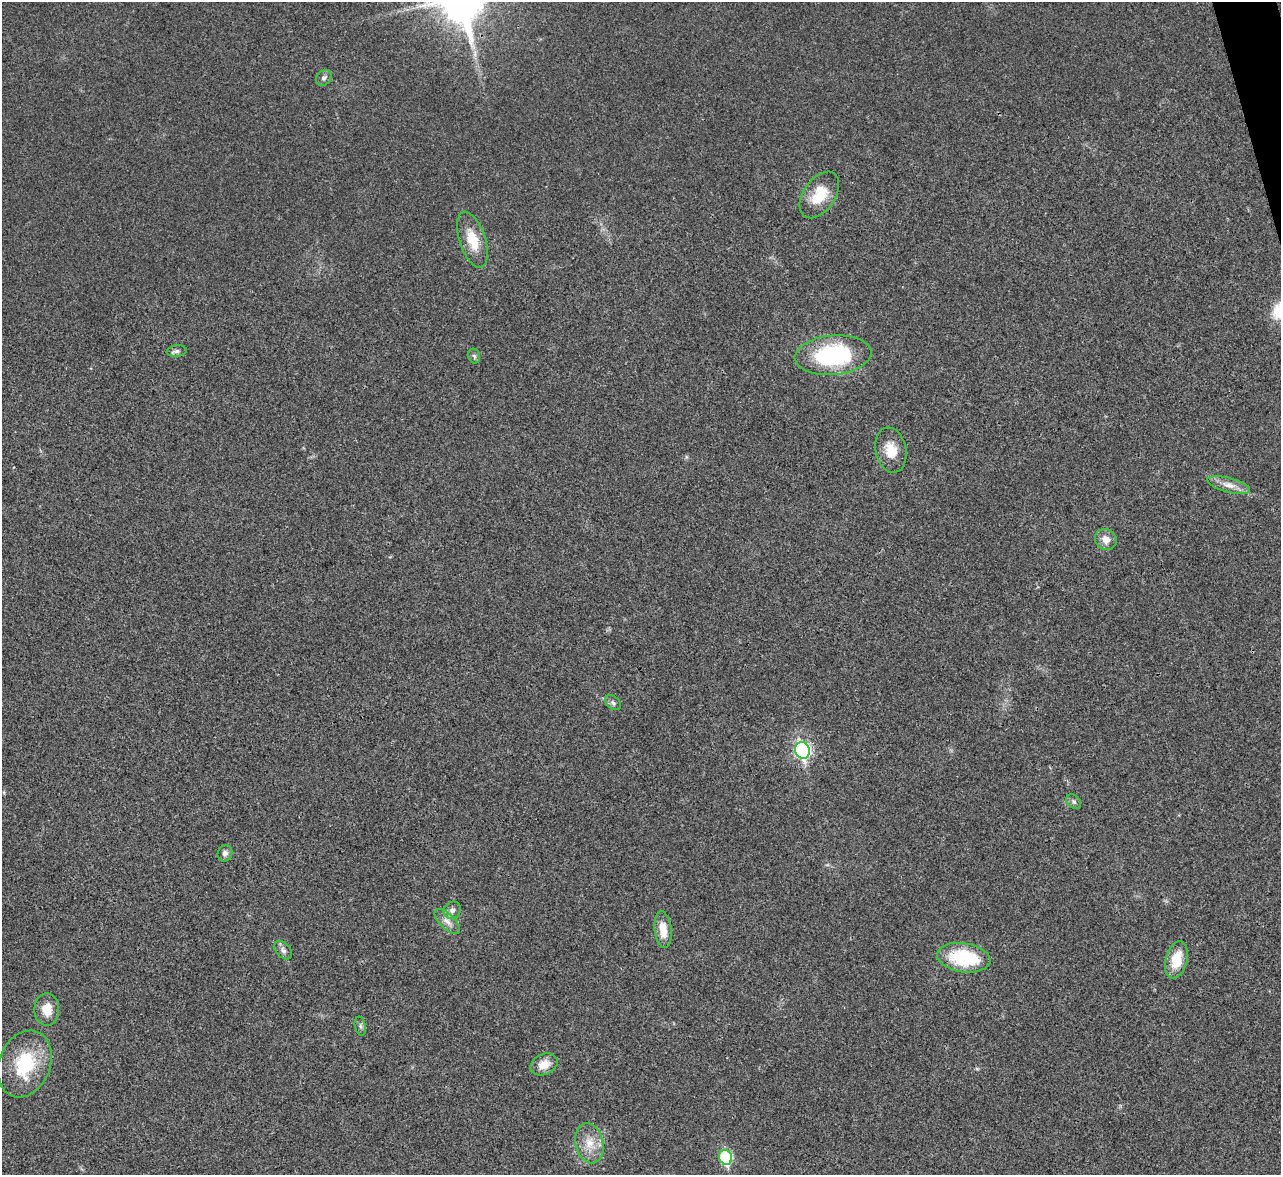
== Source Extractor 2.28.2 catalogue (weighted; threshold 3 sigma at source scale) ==
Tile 10 of 4 x 4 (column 2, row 3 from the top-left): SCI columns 1283-2561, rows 1437-2609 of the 5119 x 5100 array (HDU 1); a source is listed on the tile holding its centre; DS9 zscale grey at full resolution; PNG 1283 x 1177 px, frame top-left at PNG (2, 2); each listed source drawn as its Kron ellipse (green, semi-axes under 4 px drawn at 4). Shown black and unused: <1% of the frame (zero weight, under 3 of 4 exposures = <1% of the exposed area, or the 3 px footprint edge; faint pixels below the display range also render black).
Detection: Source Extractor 2.28.2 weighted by HDU 2 'WHT'; one run over the whole footprint, this tile lists its part. Background 0.0221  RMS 0.0044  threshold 0.0197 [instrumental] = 3 sigma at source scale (4.5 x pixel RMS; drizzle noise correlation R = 1.50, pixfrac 1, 0.05/0.05 arcsec/px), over >= 5 px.
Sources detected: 25; all 25 listed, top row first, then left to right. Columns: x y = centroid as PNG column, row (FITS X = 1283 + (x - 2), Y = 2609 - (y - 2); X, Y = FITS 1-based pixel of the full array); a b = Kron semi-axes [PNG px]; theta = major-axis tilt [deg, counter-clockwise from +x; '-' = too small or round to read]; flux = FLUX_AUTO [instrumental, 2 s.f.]
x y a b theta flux
324 78 9 7 49 1.5
819 195 26 16 55 14
472 240 29 13 -72 11
177 351 10 6 7 1.4
833 355 38 20 5 53
474 356 7 5 -75 0.89
891 450 23 15 -79 8.1
1229 485 22 7 -14 4.4
1106 539 11 10 - 3.8
613 703 9 6 -38 1.2
802 750 8 7 - 110
1074 802 8 6 -46 1.3
225 853 8 7 - 1.5
452 910 9 8 - 2
447 921 16 7 -44 3.2
663 930 18 8 -83 7.3
283 950 11 7 -46 1.8
964 958 27 14 -8 28
1177 960 19 10 76 11
47 1009 16 12 -89 6.8
360 1026 9 5 -77 1.1
25 1064 34 25 68 26
544 1064 14 10 24 5.8
590 1143 20 14 -77 7.5
726 1157 7 6 - 41